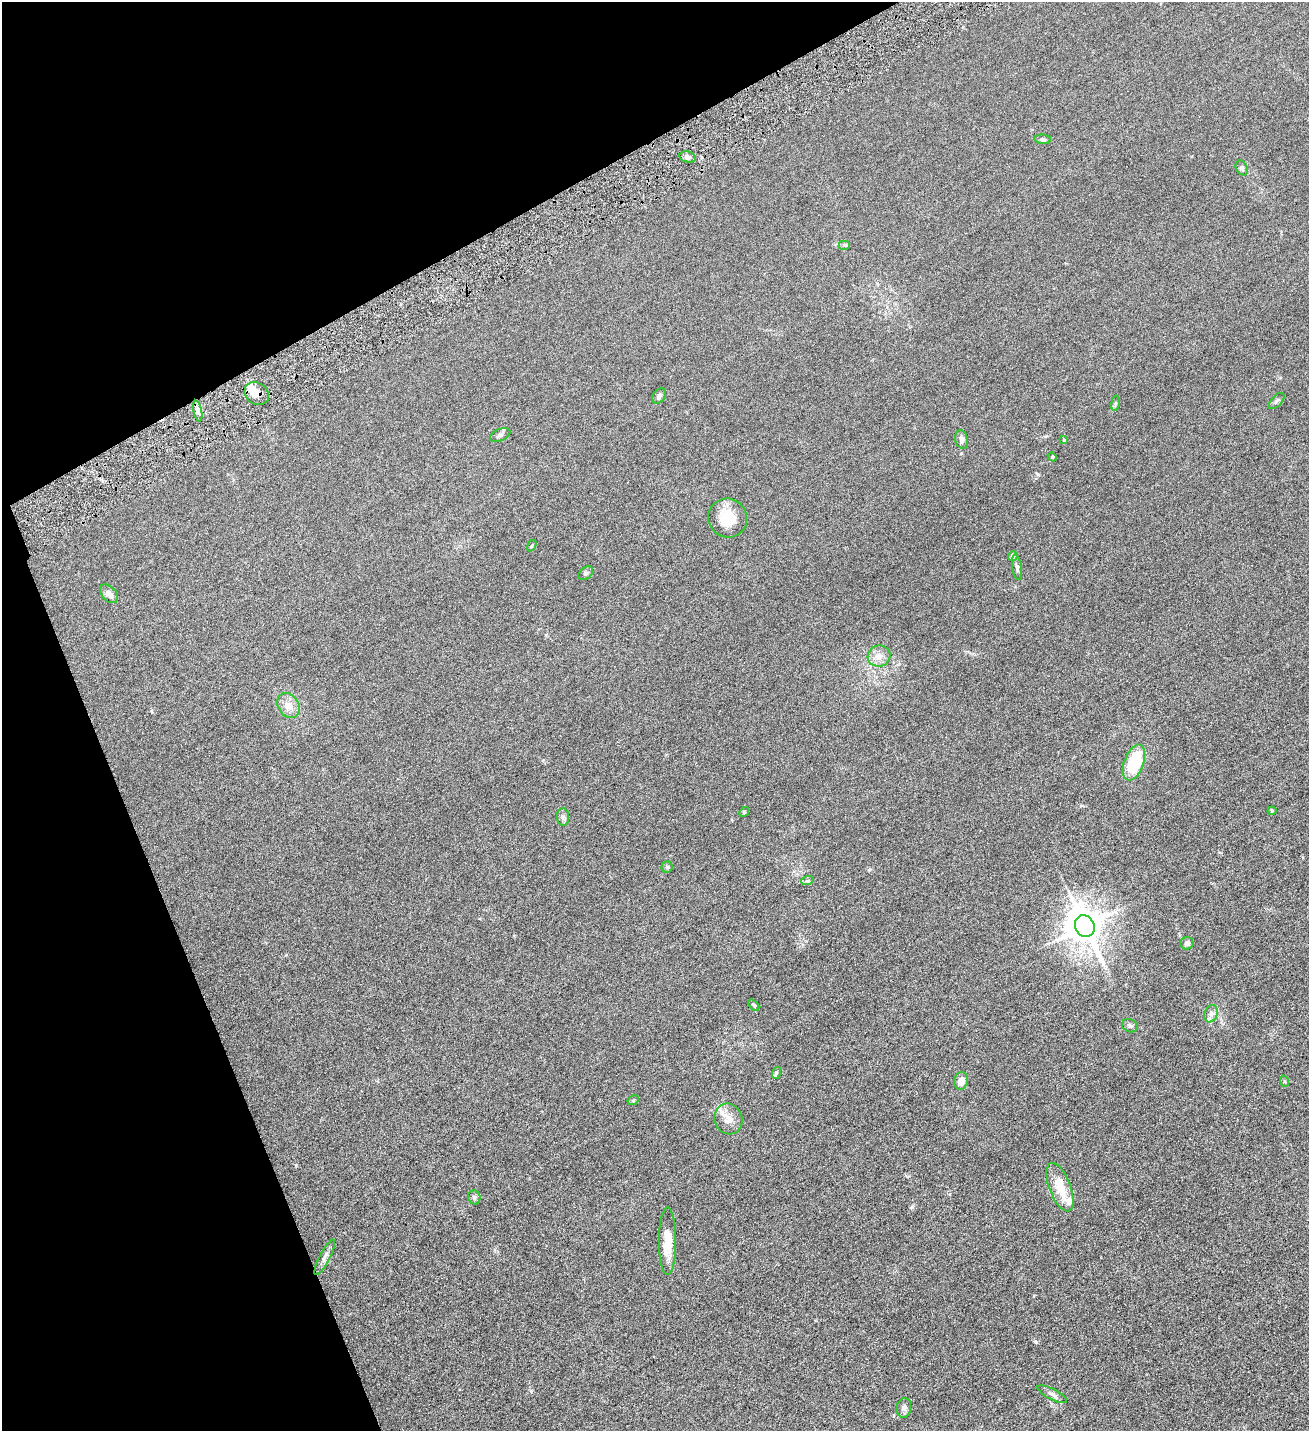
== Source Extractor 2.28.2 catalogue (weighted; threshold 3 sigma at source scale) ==
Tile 5 of 4 x 4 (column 1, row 2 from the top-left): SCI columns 297-1603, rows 2861-4289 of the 5686 x 5720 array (HDU 1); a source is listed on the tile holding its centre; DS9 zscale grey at full resolution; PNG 1311 x 1433 px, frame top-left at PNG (2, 2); each listed source drawn as its Kron ellipse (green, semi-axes under 4 px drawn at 4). Shown black and unused: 22% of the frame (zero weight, under 4 of 8 exposures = <1% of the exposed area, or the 3 px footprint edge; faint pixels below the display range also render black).
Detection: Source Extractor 2.28.2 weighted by HDU 2 'WHT'; one run over the whole footprint, this tile lists its part. Background 0.0445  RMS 0.0066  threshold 0.027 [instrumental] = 3 sigma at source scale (4.09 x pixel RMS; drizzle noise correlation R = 1.36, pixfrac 0.8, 0.05/0.05 arcsec/px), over >= 5 px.
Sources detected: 46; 3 inside a brighter listed object's ellipse — not listed separately; the other 43 listed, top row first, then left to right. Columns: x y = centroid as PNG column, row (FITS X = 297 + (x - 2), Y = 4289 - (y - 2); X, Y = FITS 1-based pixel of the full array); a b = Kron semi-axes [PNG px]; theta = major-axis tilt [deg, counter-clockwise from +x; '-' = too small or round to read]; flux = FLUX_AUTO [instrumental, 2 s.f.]
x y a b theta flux
1043 139 8 4 -5 1.1
688 157 8 5 -14 2
1242 168 8 5 -61 1.2
845 245 6 5 - 0.9
257 394 13 11 -39 5.7
659 396 8 6 55 1.4
1277 401 10 5 47 1.3
1115 403 7 4 81 0.83
198 411 10 3 -79 1.6
500 435 11 6 24 1.5
962 439 9 6 -75 2
1064 440 4 4 - 0.4
1052 457 4 4 - 0.64
728 518 20 19 - 15
532 545 6 3 58 0.62
1013 556 5 4 - 2.2
1017 567 13 5 -81 1.5
585 573 8 5 41 1.2
109 594 11 7 -48 2.9
879 656 11 10 - 4.3
288 705 13 10 -57 4.9
1134 763 19 9 69 28
1272 811 4 4 - 0.53
744 812 5 4 - 0.63
563 817 9 6 88 1.7
667 867 5 5 - 1
807 881 6 4 18 0.79
1085 926 11 9 -62 1200
1187 943 6 6 - 1.8
754 1005 7 4 -51 0.83
1211 1014 9 6 70 2
1130 1026 8 6 -25 1.4
776 1073 6 4 73 0.77
961 1081 9 7 78 4.3
1284 1081 6 3 -71 0.56
633 1100 6 4 29 0.79
728 1119 15 14 - 5.8
1060 1187 25 10 -69 12
474 1197 7 6 - 1.1
668 1241 34 8 90 13
325 1257 20 5 63 2.5
1052 1394 16 5 -27 2.1
904 1408 10 7 80 1.9
Overlapping masked pixels (flux is a lower limit): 1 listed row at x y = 257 394
Unlisted compact peaks at least as high as the median listed source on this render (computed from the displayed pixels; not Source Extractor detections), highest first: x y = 1036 1342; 912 1207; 296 1165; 869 870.